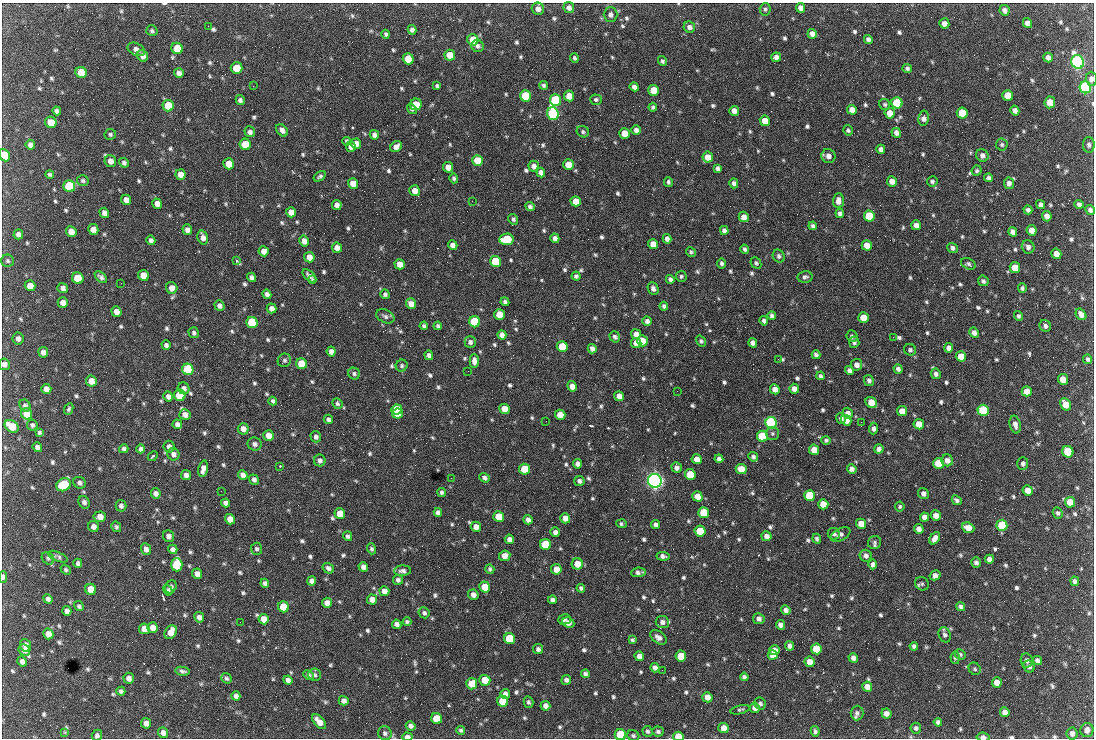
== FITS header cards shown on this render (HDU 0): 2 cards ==
NAXIS1  =                 1092 /fastest changing axis
NAXIS2  =                  736 /next to fastest changing axis

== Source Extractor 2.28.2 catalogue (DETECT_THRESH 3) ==
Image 1092 x 736 px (HDU 0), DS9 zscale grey, 1 PNG px = 1 image px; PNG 1096 x 740 px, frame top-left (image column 1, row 736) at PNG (2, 3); each listed source drawn as its Kron ellipse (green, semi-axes under 4 px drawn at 4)
Background 1520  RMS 36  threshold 109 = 3 sigma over >= 5 px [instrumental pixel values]
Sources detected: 857; of the 857, the 500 brightest by FLUX_AUTO listed and drawn (357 fainter detections omitted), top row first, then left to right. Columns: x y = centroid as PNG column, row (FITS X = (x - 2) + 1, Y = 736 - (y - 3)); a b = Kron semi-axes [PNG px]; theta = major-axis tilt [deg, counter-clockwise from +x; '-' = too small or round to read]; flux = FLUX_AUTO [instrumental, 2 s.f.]
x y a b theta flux
569 8 5 5 - 1.2e+04
801 8 5 4 - 1.9e+04
538 9 6 6 - 1.3e+04
765 9 6 5 - 4.8e+03
1004 10 5 5 - 1.0e+04
610 15 7 7 - 8.5e+03
944 23 5 5 - 1.3e+04
1027 23 5 4 - 1.6e+04
208 26 2 2 - 4.8e+03
689 27 6 5 - 9.4e+03
412 30 5 4 - 9.3e+03
152 31 5 5 - 5.4e+03
386 34 4 4 - 5.0e+03
812 34 5 4 - 1.4e+04
868 39 4 4 - 7.2e+03
473 40 6 5 - 8.3e+04
477 46 6 6 - 7.5e+03
177 48 6 5 - 7.6e+04
136 49 9 6 -28 1.2e+04
450 55 5 5 - 5.3e+04
143 56 6 5 - 1.2e+04
776 57 5 4 - 1.2e+04
574 58 5 4 - 4.9e+03
1048 58 5 4 - 1.2e+04
408 59 5 5 - 5.8e+04
662 61 5 4 - 5.3e+03
1078 62 7 6 - 1.2e+06
237 68 6 5 - 5.0e+04
907 68 5 4 - 5.8e+03
81 72 6 5 - 7.7e+04
179 73 5 4 - 1.1e+04
1091 79 7 5 -90 1.1e+04
544 85 4 4 - 5.3e+03
253 86 2 2 - 1.9e+04
437 86 4 3 - 4.8e+03
634 87 5 4 - 1.0e+04
1085 87 6 5 - 8.2e+05
654 90 5 5 - 6.1e+04
1008 95 5 5 - 5.9e+04
526 96 6 5 - 1.7e+05
569 96 5 5 - 3.9e+04
240 100 5 4 - 7.5e+03
555 100 6 5 - 2.8e+05
596 100 6 5 - 5.2e+03
1050 102 6 5 - 6.0e+04
897 103 6 5 - 2.0e+05
416 104 6 5 - 4.8e+04
885 104 6 5 - 4.6e+03
168 106 6 5 - 7.5e+04
653 107 4 4 - 5.3e+03
412 109 6 4 -51 5.7e+03
852 110 5 4 - 2.0e+04
1015 110 5 4 - 1.1e+04
57 111 4 4 - 7.1e+03
734 111 5 4 - 1.6e+04
553 113 6 5 - 5.9e+05
890 113 5 5 - 2.7e+04
962 113 5 5 - 9.4e+04
924 118 7 5 80 1.3e+04
765 121 5 5 - 3.2e+04
51 122 6 5 - 3.8e+04
282 130 7 5 -48 1.1e+04
636 130 5 4 - 9.2e+03
848 130 5 5 - 5.1e+03
250 132 5 5 - 8.8e+03
583 132 6 5 - 5.2e+03
624 133 5 5 - 4.3e+04
896 133 5 4 - 1.1e+04
110 134 6 5 - 4.5e+03
374 135 5 4 - 1.1e+04
347 141 4 3 - 4.7e+03
245 144 6 5 - 6.5e+04
356 144 5 5 - 2.0e+04
30 145 5 4 - 9.2e+03
1002 145 6 6 - 5.0e+03
1089 145 8 6 89 6.3e+03
351 147 5 5 - 1.3e+04
396 147 6 5 - 1.5e+04
881 149 4 4 - 9.0e+03
4 155 6 5 - 5.3e+04
982 155 6 6 - 1.1e+04
828 156 7 6 - 1.3e+04
708 157 5 5 - 3.1e+04
477 160 5 5 - 5.2e+04
110 161 6 5 - 1.6e+04
124 163 5 4 - 6.8e+03
229 164 5 5 - 4.0e+04
568 165 5 5 - 3.4e+04
534 166 5 5 - 1.3e+04
448 167 5 5 - 2.8e+04
717 168 4 4 - 6.5e+03
977 171 5 5 - 4.7e+03
541 172 5 4 - 1.2e+04
50 175 4 4 - 4.7e+03
180 175 5 5 - 2.2e+04
320 176 7 4 33 5.6e+03
454 178 5 4 - 5.2e+03
989 178 4 4 - 7.2e+03
83 181 6 5 - 5.4e+03
892 181 5 5 - 1.7e+04
932 181 5 5 - 5.1e+03
668 182 5 4 - 5.0e+03
353 183 5 5 - 2.8e+04
734 183 5 4 - 7.6e+03
1009 183 6 5 - 9.7e+03
69 186 6 5 - 2.7e+05
415 191 5 5 - 2.4e+04
126 200 5 5 - 1.6e+04
472 201 2 2 - 7.8e+03
576 201 5 5 - 2.9e+04
838 201 7 5 86 1.7e+04
157 204 5 5 - 1.8e+04
1079 204 4 4 - 7.3e+03
337 205 5 4 - 1.3e+04
1041 205 5 4 - 9.8e+03
530 207 5 4 - 6.3e+03
1028 210 4 4 - 7.1e+03
1090 210 5 4 - 8.0e+03
291 212 5 5 - 2.1e+04
104 213 5 4 - 1.2e+04
840 213 4 4 - 8.2e+03
869 216 5 5 - 1.5e+05
1047 216 5 4 - 1.4e+04
744 217 5 5 - 1.9e+04
513 219 5 5 - 5.9e+03
916 225 5 5 - 1.5e+04
813 226 4 4 - 5.8e+03
93 229 5 5 - 2.0e+04
187 230 5 4 - 1.1e+04
724 230 4 4 - 8.2e+03
1032 230 5 5 - 2.5e+04
71 232 5 5 - 2.0e+04
1013 232 5 4 - 1.1e+04
18 234 5 5 - 9.7e+03
203 237 7 5 -74 1.3e+04
555 238 5 4 - 1.1e+04
507 239 7 5 8 1.7e+05
667 239 5 4 - 1.1e+04
151 240 4 4 - 7.8e+03
304 241 5 5 - 1.9e+04
653 244 5 5 - 3.4e+04
453 245 5 4 - 1.3e+04
867 245 5 5 - 3.2e+04
1028 247 7 6 - 9.5e+03
337 248 5 5 - 1.9e+04
953 248 5 4 - 7.4e+03
745 249 4 3 - 5.8e+03
264 251 5 5 - 1.8e+04
691 252 5 4 - 4.6e+03
1056 254 5 5 - 2.6e+04
779 256 7 5 -61 7.3e+03
309 257 5 5 - 2.3e+04
8 261 6 6 - 5.1e+03
236 261 3 3 - 1.2e+05
495 262 5 5 - 1.5e+05
722 263 5 4 - 5.9e+03
756 263 6 4 -47 5.3e+03
400 264 5 5 - 2.5e+04
968 264 8 5 -26 6.1e+03
1015 268 5 5 - 5.8e+04
143 275 6 5 - 3.4e+04
309 276 8 4 -43 1.1e+04
576 276 4 4 - 6.3e+03
681 276 5 5 - 4.8e+03
101 277 7 4 -43 7.3e+03
252 277 5 4 - 9.2e+03
805 277 7 5 12 6.7e+03
78 278 6 5 - 1.0e+05
670 279 4 4 - 7.7e+03
313 280 3 3 - 4.8e+03
983 281 5 5 - 6.1e+03
121 283 2 2 - 9.0e+03
30 286 5 5 - 3.2e+04
63 288 5 5 - 9.7e+03
172 288 6 5 - 2.0e+04
1022 288 5 4 - 5.3e+03
653 289 6 5 - 8.9e+03
267 294 5 4 - 9.5e+03
385 294 5 4 - 5.5e+03
63 302 5 5 - 1.7e+04
505 302 4 4 - 6.4e+03
411 304 5 5 - 2.2e+04
219 306 5 4 - 9.5e+03
664 306 4 4 - 6.0e+03
272 308 5 4 - 1.3e+04
116 312 5 4 - 1.7e+04
1081 314 6 4 -53 1.6e+04
499 315 5 5 - 5.7e+04
385 316 10 6 -26 7.5e+03
772 316 4 4 - 6.1e+03
1018 316 5 4 - 5.2e+03
863 318 5 5 - 4.3e+04
647 321 4 4 - 9.5e+03
764 321 5 4 - 8.1e+03
252 322 6 5 - 2.1e+05
475 322 5 5 - 2.6e+05
424 326 4 4 - 5.3e+03
438 326 4 4 - 5.2e+03
1045 326 6 5 - 7.9e+03
194 333 5 5 - 6.0e+03
974 333 5 4 - 1.1e+04
636 334 5 5 - 1.6e+04
502 335 5 4 - 1.2e+04
852 336 6 5 - 6.8e+03
615 337 6 5 - 6.2e+03
893 337 2 2 - 1.5e+04
18 339 6 5 - 1.0e+04
642 341 5 5 - 2.9e+04
701 341 6 4 -55 5.0e+03
470 342 6 5 - 8.0e+03
854 342 5 5 - 6.8e+03
636 343 5 5 - 2.6e+04
753 343 4 4 - 9.8e+03
166 345 5 4 - 7.6e+03
562 346 5 5 - 8.6e+04
949 348 4 4 - 1.1e+04
592 349 5 4 - 9.5e+03
910 350 6 5 - 5.9e+03
43 352 5 5 - 1.2e+04
331 352 5 4 - 1.2e+04
429 355 5 4 - 9.1e+03
816 355 4 4 - 6.8e+03
961 356 5 5 - 2.8e+04
778 359 2 2 - 8.9e+03
1088 359 5 4 - 5.9e+03
284 360 7 6 - 5.9e+03
474 361 7 4 -88 1.3e+04
4 364 6 5 - 1.1e+04
302 364 5 5 - 8.9e+04
857 365 6 5 - 1.2e+04
402 366 6 5 - 5.0e+03
188 369 6 5 - 3.1e+05
898 369 5 4 - 7.0e+03
849 370 5 4 - 8.2e+03
468 371 2 2 - 5.5e+03
354 374 6 5 - 5.6e+03
936 374 5 5 - 7.6e+03
820 376 4 3 - 5.6e+03
1063 379 5 5 - 3.5e+04
869 380 5 5 - 6.9e+03
91 381 5 5 - 2.7e+04
572 386 5 4 - 1.8e+04
184 388 6 5 - 9.8e+03
46 389 5 5 - 1.4e+04
775 389 5 4 - 1.7e+04
794 389 5 5 - 1.6e+04
677 391 2 2 - 5.8e+03
1027 391 5 5 - 2.4e+04
180 395 6 5 - 1.1e+05
168 396 5 4 - 1.0e+04
619 396 5 5 - 2.0e+04
273 401 4 3 - 5.3e+03
871 402 6 5 - 3.6e+04
337 404 6 5 - 4.8e+03
1066 404 6 5 - 3.8e+04
25 406 6 5 - 7.3e+03
69 409 6 4 65 4.9e+03
397 409 5 5 - 7.2e+04
504 409 5 5 - 3.9e+04
983 410 6 5 - 2.8e+05
902 411 5 5 - 2.4e+04
848 413 5 5 - 1.4e+04
27 414 6 5 - 5.4e+04
398 414 5 5 - 8.0e+04
185 415 6 5 - 1.5e+04
560 415 5 5 - 4.5e+04
841 418 5 4 - 6.6e+03
328 419 4 4 - 6.7e+03
846 420 5 5 - 2.7e+04
546 421 2 2 - 6.3e+03
861 422 2 2 - 5.5e+03
771 423 6 5 - 6.9e+05
177 424 5 4 - 9.9e+03
919 424 5 5 - 3.3e+04
1015 424 9 5 -77 1.3e+04
32 425 5 5 - 6.0e+03
12 426 8 5 -35 6.1e+04
873 428 6 4 88 8.7e+03
243 429 5 5 - 1.7e+04
39 432 4 4 - 4.9e+03
772 433 6 6 - 5.4e+03
269 436 5 5 - 2.1e+04
762 436 5 5 - 1.7e+05
316 437 6 5 - 8.4e+03
826 440 5 4 - 4.8e+03
255 444 7 6 - 8.7e+03
37 447 5 4 - 9.1e+03
169 447 6 5 - 9.8e+03
124 449 5 4 - 6.5e+03
141 449 4 4 - 7.8e+03
879 449 5 4 - 1.2e+04
814 450 5 5 - 3.8e+04
1068 452 6 5 - 1.0e+05
173 454 6 6 - 9.6e+03
153 456 5 3 - 5.7e+03
753 457 5 4 - 6.2e+03
697 459 5 5 - 2.4e+04
719 459 4 4 - 7.5e+03
320 460 6 5 - 8.4e+03
947 460 6 5 - 1.4e+04
939 463 5 5 - 9.7e+04
1023 463 6 5 - 7.6e+03
577 464 4 4 - 1.1e+04
280 466 3 3 - 5.6e+03
677 468 5 5 - 9.6e+03
203 469 8 4 75 1.7e+04
525 469 5 5 - 1.3e+05
741 469 5 5 - 3.4e+04
852 469 5 4 - 1.0e+04
690 474 5 5 - 1.1e+05
186 475 5 5 - 1.0e+04
243 475 5 4 - 1.2e+04
451 478 2 2 - 5.1e+03
484 478 5 4 - 7.2e+03
254 480 5 4 - 8.5e+03
579 481 5 5 - 8.5e+03
655 481 7 6 - 1.6e+06
80 483 6 5 - 6.9e+03
63 485 7 6 - 2.1e+05
1028 490 5 5 - 2.2e+04
221 491 2 2 - 6.8e+03
442 492 4 4 - 5.8e+03
156 493 5 4 - 1.1e+04
923 493 6 5 - 9.4e+03
697 496 5 5 - 3.0e+04
810 496 5 5 - 1.6e+05
957 500 5 4 - 6.7e+03
84 502 6 5 - 8.0e+03
1070 502 5 5 - 4.4e+04
225 503 4 4 - 9.2e+03
823 504 5 5 - 3.7e+04
121 506 6 5 - 7.9e+03
900 507 5 4 - 4.6e+03
438 513 5 4 - 1.0e+04
704 513 5 5 - 1.2e+05
1058 513 5 5 - 5.4e+03
340 514 5 5 - 4.5e+04
936 516 5 5 - 1.7e+04
100 517 6 5 - 2.3e+04
499 517 5 5 - 6.0e+04
925 517 5 4 - 1.3e+04
565 518 5 5 - 2.1e+04
230 519 5 5 - 2.6e+04
528 520 5 4 - 1.3e+04
622 524 5 3 - 5.2e+03
861 524 5 5 - 3.2e+04
656 525 4 4 - 1.0e+04
1002 525 5 5 - 1.6e+05
94 527 6 5 - 1.2e+04
116 527 5 4 - 5.3e+03
476 527 5 5 - 1.8e+04
968 528 6 5 - 2.5e+04
919 529 5 4 - 1.4e+04
700 531 5 5 - 9.7e+04
555 532 5 4 - 1.1e+04
834 534 6 5 - 6.3e+03
840 534 11 6 29 8.1e+03
168 536 6 5 - 1.1e+04
348 536 5 4 - 5.8e+03
766 536 5 5 - 1.2e+04
935 538 7 4 52 1.6e+04
509 539 5 4 - 1.2e+04
817 539 5 4 - 5.4e+03
875 542 7 6 - 5.5e+03
545 545 5 5 - 1.8e+05
146 549 6 5 - 1.1e+04
173 549 5 4 - 9.4e+03
257 549 6 5 - 5.7e+03
371 549 5 4 - 4.7e+03
505 556 6 5 - 1.8e+04
663 556 6 4 -4 9.5e+03
866 556 6 6 - 9.3e+03
58 557 10 4 -22 6.3e+03
48 558 7 5 -42 4.7e+03
989 559 5 4 - 1.0e+04
976 562 5 4 - 7.3e+03
78 563 4 4 - 6.2e+03
577 564 5 5 - 3.3e+04
873 564 5 4 - 1.0e+04
177 565 7 5 -87 1.7e+05
363 567 5 4 - 1.3e+04
328 568 6 5 - 8.4e+03
490 569 5 4 - 5.3e+03
556 569 5 5 - 3.3e+04
66 570 6 4 -35 5.0e+03
403 571 8 5 3 8.6e+03
638 572 7 4 8 8.2e+03
197 574 5 5 - 1.5e+04
935 575 6 4 31 1.4e+04
3 577 6 3 -90 5.6e+03
398 580 5 5 - 7.6e+03
312 581 4 4 - 1.2e+04
1075 581 5 4 - 7.0e+03
265 583 4 4 - 7.2e+03
922 584 7 6 - 5.6e+03
171 587 7 5 65 6.9e+03
485 587 5 5 - 5.0e+04
581 588 4 4 - 4.9e+03
91 589 6 5 - 4.5e+04
168 590 5 4 - 4.6e+03
384 591 5 5 - 2.1e+04
473 595 5 5 - 1.4e+04
48 599 5 4 - 7.3e+03
372 600 5 5 - 1.6e+04
552 600 4 4 - 9.1e+03
327 603 5 5 - 1.8e+04
79 606 5 4 - 6.3e+03
283 607 5 5 - 8.8e+04
961 607 4 4 - 6.5e+03
786 610 5 4 - 9.8e+03
67 611 5 4 - 1.1e+04
424 613 6 5 - 6.5e+03
199 617 5 5 - 1.1e+04
263 619 5 5 - 2.4e+04
564 619 6 5 - 6.8e+03
759 619 6 5 - 8.7e+03
240 622 2 2 - 4.6e+03
407 622 4 4 - 4.7e+03
662 622 6 6 - 1.1e+04
568 623 6 5 - 1.2e+04
397 624 5 4 - 1.0e+04
781 625 5 4 - 1.3e+04
153 628 5 5 - 2.5e+04
144 629 5 5 - 2.9e+04
171 632 7 5 59 3.1e+04
48 634 5 5 - 2.2e+04
945 635 8 5 -71 7.8e+03
658 637 9 6 -35 1.1e+04
510 639 5 5 - 1.3e+05
632 640 4 4 - 5.4e+03
26 645 7 5 -66 1.9e+04
790 646 4 4 - 1.0e+04
914 646 4 4 - 6.3e+03
538 649 5 5 - 7.3e+03
816 649 5 5 - 6.5e+04
24 650 6 5 - 1.2e+04
774 650 5 5 - 1.9e+04
960 654 5 5 - 4.6e+03
773 655 5 4 - 2.1e+04
639 656 5 4 - 1.4e+04
681 656 5 5 - 8.0e+04
853 658 5 4 - 1.1e+04
955 658 6 4 -86 5.1e+03
1027 660 7 6 - 8.0e+03
1037 661 5 4 - 8.7e+03
22 662 5 4 - 1.0e+04
810 662 5 5 - 2.4e+04
1029 667 6 5 - 7.5e+03
655 668 5 4 - 9.5e+03
975 669 6 5 - 4.7e+03
662 670 2 2 - 6.1e+03
182 671 7 4 -12 6.9e+03
585 674 4 4 - 6.2e+03
308 675 5 4 - 6.2e+03
315 675 6 6 - 5.8e+03
744 677 4 4 - 6.7e+03
129 678 5 5 - 1.3e+04
227 678 5 5 - 5.4e+03
288 680 4 4 - 8.7e+03
485 680 5 5 - 6.2e+04
566 680 5 5 - 7.3e+03
997 682 5 5 - 2.0e+04
472 684 6 5 - 5.5e+04
867 687 5 5 - 2.0e+04
121 691 4 4 - 5.8e+03
505 694 5 5 - 1.1e+04
236 696 4 4 - 9.0e+03
707 697 5 5 - 2.0e+04
344 701 5 4 - 1.1e+04
503 701 5 5 - 1.0e+05
528 702 5 4 - 5.4e+03
760 704 6 5 - 6.3e+03
545 706 5 5 - 1.3e+04
755 708 5 4 - 1.3e+04
740 710 10 4 15 4.7e+03
1005 712 5 4 - 1.3e+04
857 713 7 6 - 8.6e+03
886 713 5 5 - 1.2e+04
437 719 5 5 - 8.7e+04
319 722 9 5 -47 2.6e+04
938 722 4 4 - 7.0e+03
146 723 5 5 - 1.6e+04
411 726 5 4 - 9.1e+03
724 728 5 5 - 2.5e+04
916 728 5 5 - 6.3e+03
461 730 4 3 - 4.6e+03
1087 730 7 6 - 1.4e+04
647 731 5 5 - 5.4e+03
658 731 5 5 - 6.2e+03
815 731 5 4 - 6.2e+03
65 732 3 2 - 1.2e+04
163 733 5 5 - 1.1e+04
385 733 7 6 - 8.1e+03
1072 734 6 5 - 1.2e+04
97 735 6 5 - 6.1e+03
620 735 5 5 - 1.1e+05
633 736 6 5 - 5.0e+03
678 736 5 4 - 5.5e+04
407 737 5 4 - 1.4e+04
983 737 7 4 -5 7.6e+03
At the frame edge (FLAGS 8, measured only in part): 11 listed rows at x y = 538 9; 1091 79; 1085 87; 4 155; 4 364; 3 577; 97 735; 620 735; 678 736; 407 737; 983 737
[357 fainter detections neither listed nor drawn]